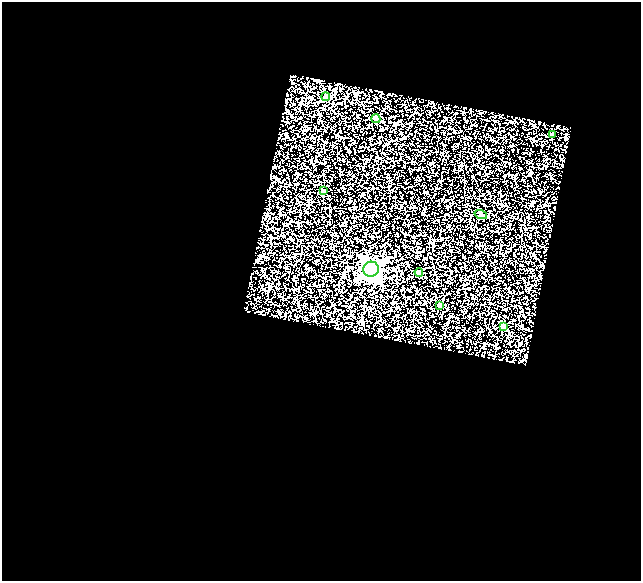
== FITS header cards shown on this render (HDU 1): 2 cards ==
NAXIS1  =                  639
NAXIS2  =                  579

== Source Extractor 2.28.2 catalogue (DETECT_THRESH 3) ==
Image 639 x 579 px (HDU 1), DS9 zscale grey, 1 PNG px = 1 image px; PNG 643 x 583 px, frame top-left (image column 1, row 579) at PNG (2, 2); each listed source drawn as its Kron ellipse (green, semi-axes under 4 px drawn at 4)
Background 0.17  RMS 0.18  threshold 0.551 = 3 sigma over >= 5 px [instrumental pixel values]
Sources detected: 9; all 9 listed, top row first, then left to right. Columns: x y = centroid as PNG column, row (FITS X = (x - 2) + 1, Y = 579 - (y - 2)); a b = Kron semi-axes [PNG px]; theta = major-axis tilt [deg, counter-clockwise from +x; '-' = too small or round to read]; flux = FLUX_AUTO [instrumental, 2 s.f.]
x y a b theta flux
326 97 4 4 - 250
376 119 4 4 - 72
552 135 3 2 - 11
323 190 4 3 - 34
481 215 6 4 -19 18
371 269 8 7 - 5300
419 272 4 4 - 47
440 305 4 4 - 92
503 326 4 3 - 32